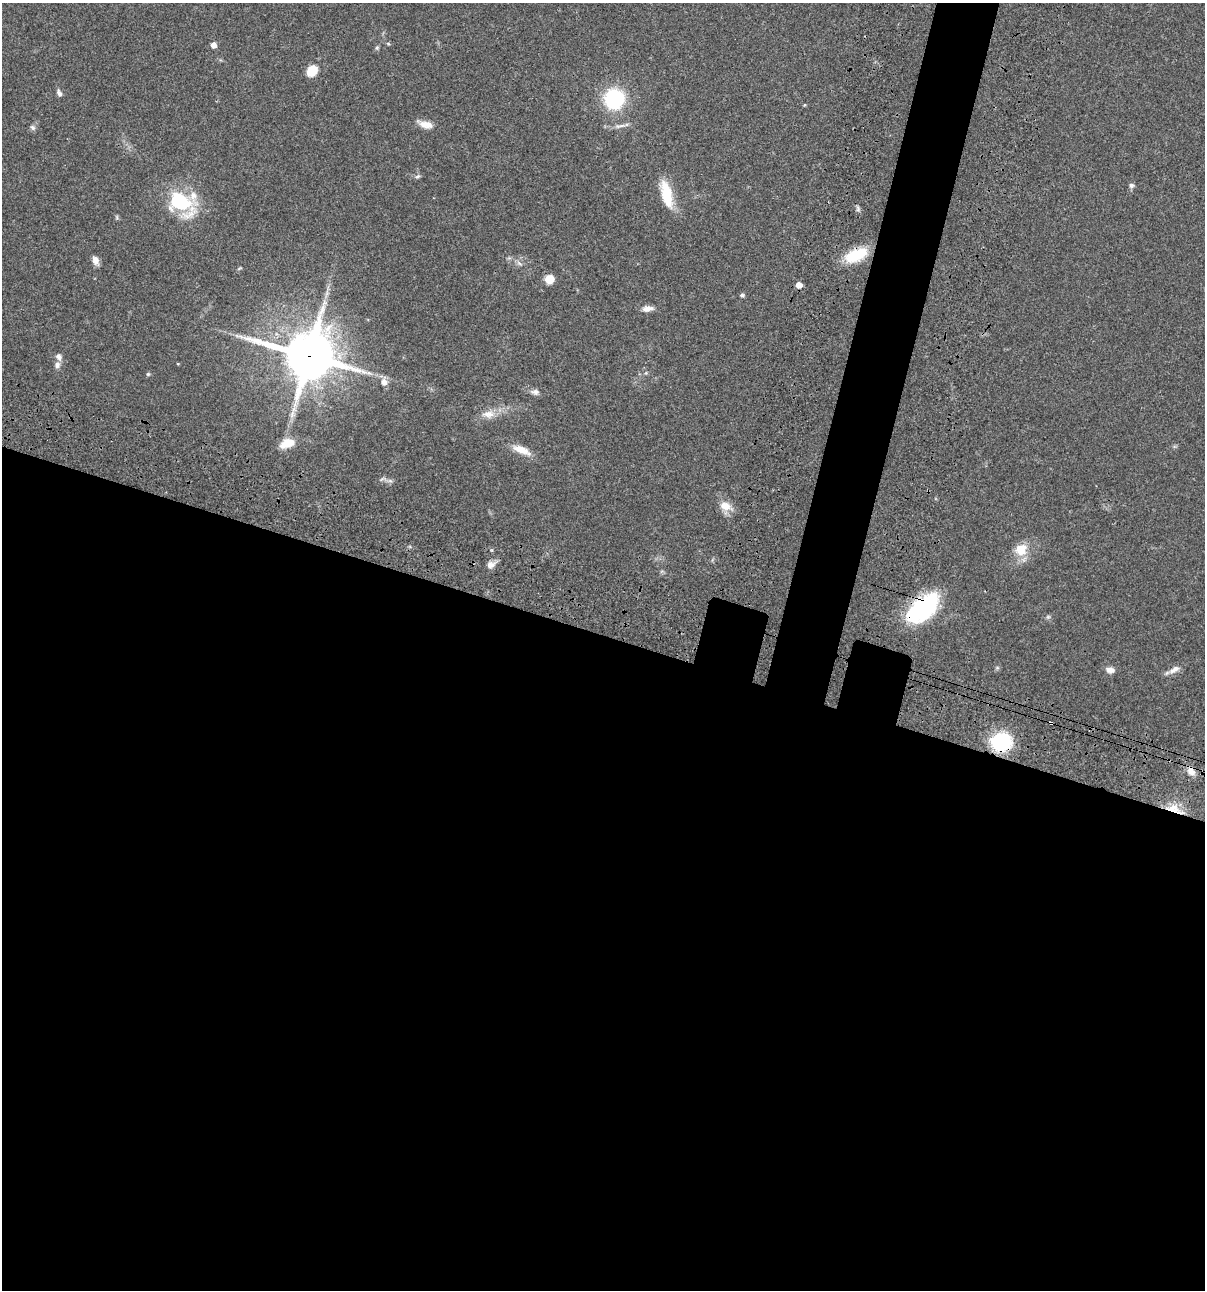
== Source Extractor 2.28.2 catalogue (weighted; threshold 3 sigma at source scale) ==
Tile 14 of 4 x 4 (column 2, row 4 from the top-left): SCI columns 1438-2640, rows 120-1407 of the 5405 x 5390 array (HDU 1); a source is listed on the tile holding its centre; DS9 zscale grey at full resolution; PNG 1207 x 1292 px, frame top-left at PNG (2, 3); no overlay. Shown black and unused: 54% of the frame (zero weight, under 3 of 4 exposures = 9% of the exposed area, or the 3 px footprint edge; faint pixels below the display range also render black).
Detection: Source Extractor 2.28.2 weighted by HDU 2 'WHT'; one run over the whole footprint, this tile lists its part. Background 0.0467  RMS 0.0052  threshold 0.0236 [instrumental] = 3 sigma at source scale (4.5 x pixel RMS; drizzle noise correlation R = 1.50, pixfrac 1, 0.05/0.05 arcsec/px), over >= 5 px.
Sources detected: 45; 1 inside a brighter object's white glare — not listed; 2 inside a brighter listed object's ellipse — not listed separately; the other 42 listed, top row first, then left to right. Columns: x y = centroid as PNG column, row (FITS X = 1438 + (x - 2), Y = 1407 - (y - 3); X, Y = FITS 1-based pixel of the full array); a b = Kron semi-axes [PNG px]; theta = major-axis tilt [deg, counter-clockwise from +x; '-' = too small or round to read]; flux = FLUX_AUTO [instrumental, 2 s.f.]
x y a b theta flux
388 44 6 4 -3 0.59
213 45 5 5 - 3.2
377 48 5 5 - 0.69
312 71 9 7 47 11
59 93 10 5 -64 1.5
614 99 19 18 - 40
804 105 4 3 - 0.43
426 124 18 8 -16 4.9
619 126 18 5 9 2.5
33 127 8 6 -50 1.2
418 176 8 4 26 0.96
1131 185 6 6 - 1.4
667 194 28 11 -77 17
179 201 31 28 -58 29
117 217 6 4 73 0.62
856 255 27 13 24 17
95 260 10 6 -67 3.2
519 263 8 4 -45 1.2
549 279 10 9 - 4.8
799 285 5 4 - 4.6
742 295 5 5 - 1
647 309 14 7 7 3.3
309 356 18 16 -11 2300
58 357 9 7 -66 2.1
148 374 5 5 - 0.72
384 382 10 8 -87 3.1
535 392 12 6 -4 2
488 414 19 10 3 5.5
287 443 20 12 21 7.2
521 450 24 8 -23 7.1
390 481 7 4 -18 1.1
726 506 17 10 -19 5.9
1021 550 15 14 - 9.6
490 565 10 8 15 3
923 609 37 19 39 56
1048 617 6 5 - 0.84
1174 669 17 7 31 3.4
1110 670 11 8 -13 2.8
1051 723 4 3 - 1.1
1001 742 16 13 3 42
1191 771 12 9 -47 4
1174 809 26 10 -21 9.6
Overlapping masked pixels (flux is a lower limit): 7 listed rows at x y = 856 255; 309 356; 923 609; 1051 723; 1001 742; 1191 771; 1174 809